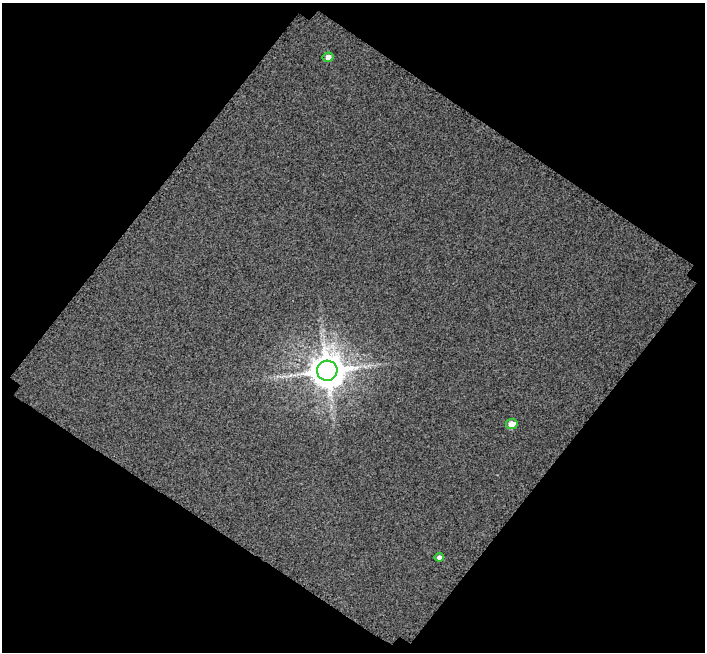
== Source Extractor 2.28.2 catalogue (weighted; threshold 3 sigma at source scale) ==
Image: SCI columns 4083-4785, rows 2873-3522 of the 5953 x 5998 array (HDU 1 of 3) = the unmasked area's bounding box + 8 px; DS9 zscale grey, full resolution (1 PNG px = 1 image px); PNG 707 x 654 px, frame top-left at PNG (2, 3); each listed source drawn as its Kron ellipse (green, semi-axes under 4 px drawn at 4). Shown black and unused: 49% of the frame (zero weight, under 3 of 4 exposures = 20% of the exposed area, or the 3 px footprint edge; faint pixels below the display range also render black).
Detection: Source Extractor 2.28.2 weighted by HDU 2 'WHT'. Background 0.179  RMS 1.6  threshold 7.03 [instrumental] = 3 sigma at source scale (4.5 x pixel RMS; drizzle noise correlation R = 1.50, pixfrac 1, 0.0396/0.0396 arcsec/px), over >= 5 px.
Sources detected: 4; all 4 listed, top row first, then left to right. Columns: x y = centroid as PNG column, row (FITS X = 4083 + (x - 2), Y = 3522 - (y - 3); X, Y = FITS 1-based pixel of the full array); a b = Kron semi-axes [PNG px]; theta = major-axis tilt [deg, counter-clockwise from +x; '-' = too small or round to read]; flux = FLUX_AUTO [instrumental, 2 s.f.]
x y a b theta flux
328 57 5 4 - 740
327 371 10 10 - 410000
512 424 6 5 - 1700
439 557 5 4 - 600